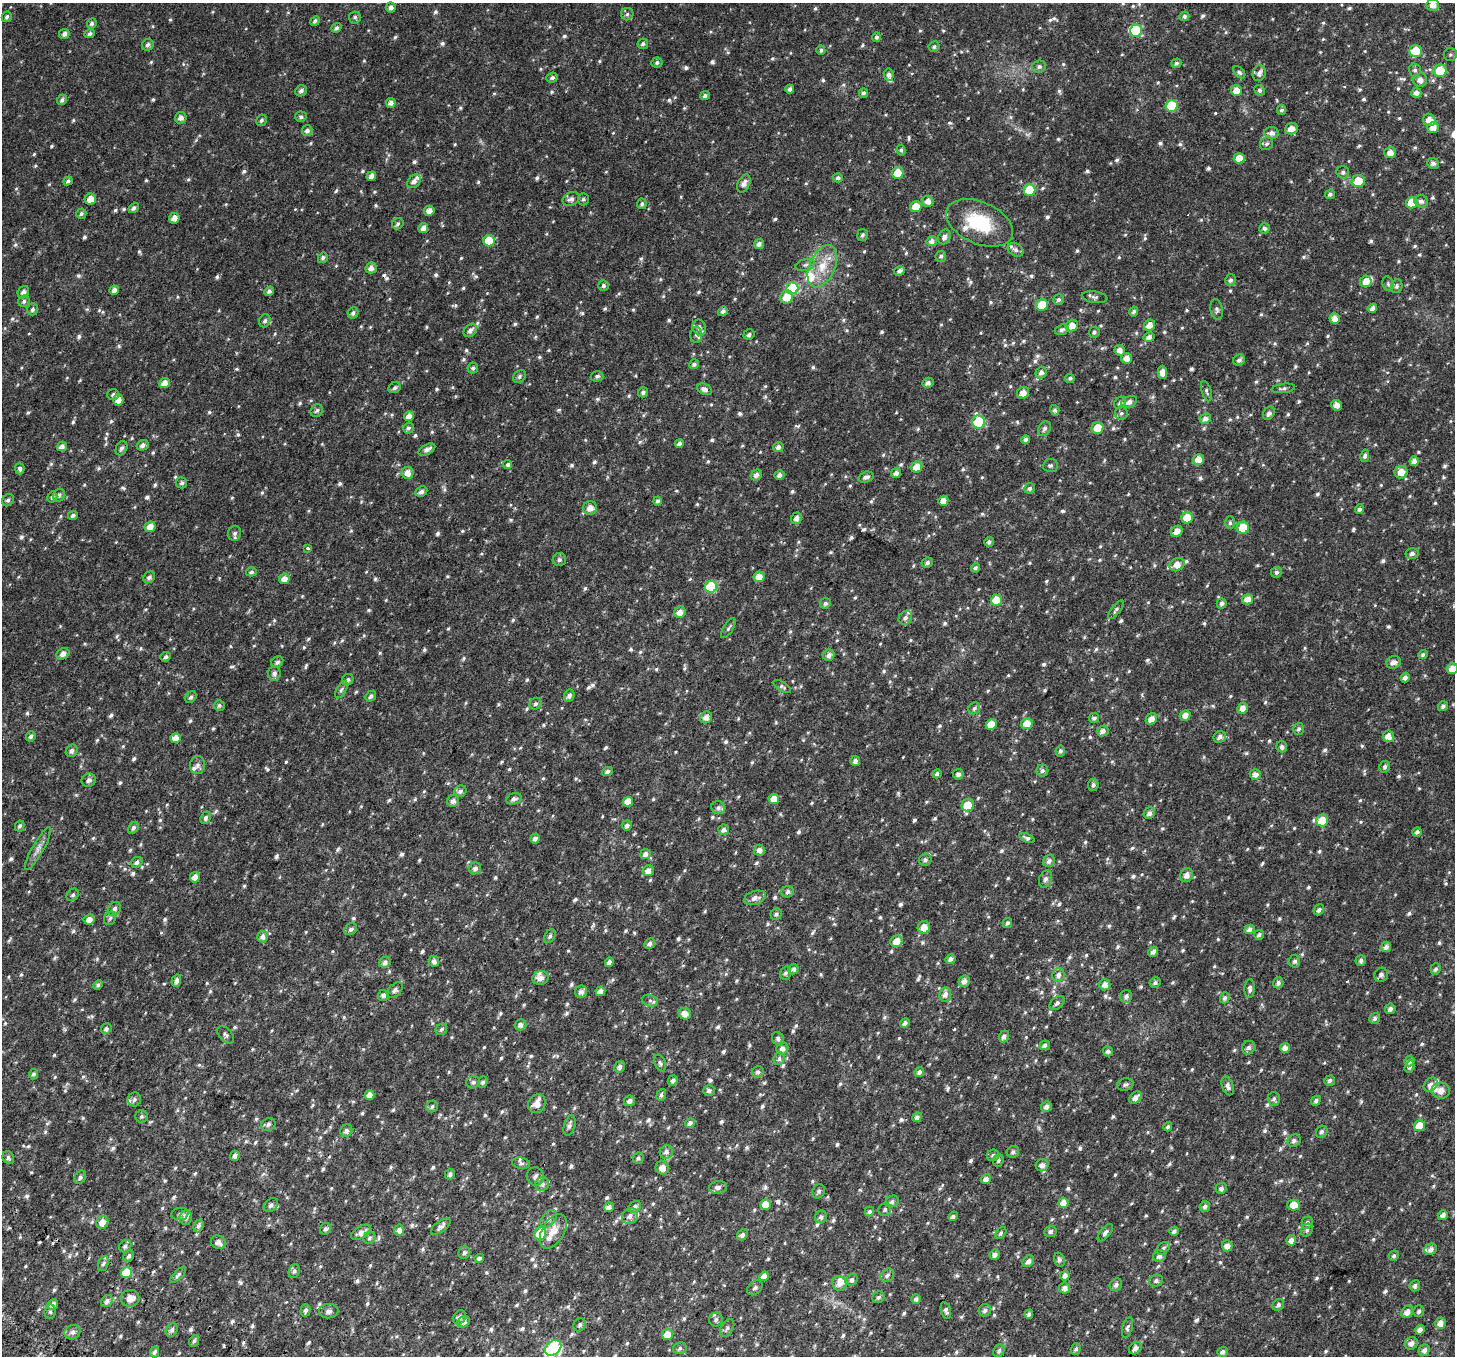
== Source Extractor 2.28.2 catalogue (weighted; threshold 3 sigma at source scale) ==
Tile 7 of 4 x 4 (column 3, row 2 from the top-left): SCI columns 2985-4437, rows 3021-4374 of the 5977 x 6104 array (HDU 1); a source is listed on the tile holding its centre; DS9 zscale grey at full resolution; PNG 1457 x 1358 px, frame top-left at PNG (2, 3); each listed source drawn as its Kron ellipse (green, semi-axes under 4 px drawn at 4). Shown black and unused: <1% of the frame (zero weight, under 2 of 3 exposures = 6% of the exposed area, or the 3 px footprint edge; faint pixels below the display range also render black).
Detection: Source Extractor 2.28.2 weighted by HDU 2 'WHT'; one run over the whole footprint, this tile lists its part. Background 0.0277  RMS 0.0088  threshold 0.0395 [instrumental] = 3 sigma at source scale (4.5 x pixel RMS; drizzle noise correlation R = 1.50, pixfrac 1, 0.0396/0.0396 arcsec/px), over >= 5 px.
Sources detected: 1185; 2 too faint to see at this stretch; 1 inside a brighter object's white glare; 5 cosmic-ray / hot-pixel residue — neither listed nor drawn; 26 inside a brighter listed object's ellipse — not listed separately; of the other 1151, all 500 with FLUX_AUTO >= 1.81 (the completeness limit of this list) listed and drawn (651 fainter detections not listed), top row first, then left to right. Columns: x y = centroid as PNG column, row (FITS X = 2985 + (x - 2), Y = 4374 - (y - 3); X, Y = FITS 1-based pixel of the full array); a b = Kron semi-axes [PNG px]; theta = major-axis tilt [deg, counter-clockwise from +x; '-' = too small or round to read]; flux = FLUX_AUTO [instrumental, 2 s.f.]
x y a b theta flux
1433 5 6 6 - 5.9
391 7 5 5 - 3.7
627 14 6 6 - 2.1
1184 16 5 4 - 2.4
7 17 5 4 - 1.9
355 17 6 6 - 2
315 21 5 4 - 2.1
92 23 5 4 - 2
336 28 5 4 - 2.4
1136 30 6 6 - 29
64 34 5 5 - 3.3
90 34 5 4 - 2.1
876 37 5 4 - 2.4
643 44 5 5 - 2.3
148 45 6 5 - 2.6
934 47 5 5 - 1.9
821 50 4 4 - 2
1416 51 6 6 - 23
1450 55 6 6 - 1.8
657 63 5 5 - 1.9
1176 63 5 4 - 2.1
1039 67 7 6 - 2.6
1415 70 7 6 - 2.5
1440 71 6 6 - 21
1239 72 7 4 -44 2
1259 73 8 6 70 3.1
889 75 6 5 - 3
552 77 6 5 - 2.3
1420 80 7 6 - 5
790 89 4 4 - 2.6
1260 90 5 5 - 2.2
301 91 6 5 - 2.8
1236 91 6 5 - 7.8
863 93 5 4 - 2
1416 93 5 5 - 4
705 96 5 4 - 2.1
62 100 5 4 - 2.2
391 103 5 5 - 3.6
1171 106 6 6 - 38
1282 110 5 4 - 2
301 117 5 5 - 2
181 118 6 5 - 4.1
261 120 6 5 - 1.9
1429 120 6 6 - 7.7
1433 128 6 5 - 6.9
1291 129 6 5 - 6.8
307 131 5 5 - 3.1
1272 133 7 6 - 3.7
1266 144 7 6 - 2.1
901 150 5 4 - 1.8
1390 153 6 5 - 5.7
1239 158 5 5 - 10
1433 163 6 5 - 2.8
1343 172 6 6 - 2.2
898 173 6 5 - 12
371 176 5 4 - 4.7
838 178 5 4 - 2.3
68 181 5 4 - 2.1
414 181 8 5 47 3.8
1358 181 7 6 - 14
744 183 9 6 64 4.8
1030 190 6 5 - 25
1330 194 5 4 - 2.3
91 199 5 5 - 9.4
571 199 9 6 23 3.5
583 199 6 5 - 2.1
928 201 5 5 - 5
1421 201 7 6 - 3.1
1412 203 6 5 - 17
642 204 5 5 - 1.9
916 207 6 5 - 11
134 208 6 4 48 2.3
429 211 5 5 - 5.4
81 214 5 5 - 1.9
174 218 5 5 - 6.7
980 223 35 20 -24 42
398 224 6 5 - 1.9
423 228 5 4 - 4.2
1264 228 5 5 - 2.8
862 235 6 5 - 1.9
944 237 8 6 62 3.8
489 241 6 5 - 25
932 241 5 5 - 3.5
759 244 5 5 - 3.2
1016 250 8 6 -30 2.7
941 256 5 5 - 1.9
323 258 5 4 - 2.1
805 265 10 5 16 2.5
822 266 22 13 66 18
371 268 6 5 - 4.4
899 271 5 4 - 2.7
1230 280 6 5 - 2.4
1366 281 6 6 - 6.7
1388 284 7 5 -70 1.8
603 285 5 5 - 2.3
1397 286 7 5 68 1.9
792 288 6 6 - 46
114 290 5 4 - 4.2
269 291 5 4 - 2.6
23 292 6 5 - 4.1
787 297 7 6 - 12
1095 297 13 5 -8 2.5
1058 300 5 5 - 2.1
24 301 6 5 - 2.4
1042 305 6 5 - 23
1372 308 5 4 - 3.4
32 309 6 5 - 2.2
1217 309 10 6 -79 2.4
723 311 5 4 - 2.5
1134 311 5 4 - 2
353 313 6 5 - 2.3
1335 319 5 5 - 6.2
265 321 6 5 - 2.3
1150 325 6 5 - 5.9
1072 326 6 5 - 7.9
699 328 8 6 -70 2.8
470 330 7 5 46 3.5
1062 330 7 5 19 2.2
1094 332 6 5 - 2
696 335 8 6 -89 2.6
749 335 6 5 - 2.3
1149 337 5 4 - 3
1120 350 5 5 - 4.6
1126 358 5 5 - 5.6
1239 360 6 5 - 2.6
694 364 5 4 - 2.2
473 368 6 5 - 2.2
1162 372 6 4 -88 5.7
1041 373 6 5 - 3.4
519 376 7 5 48 1.9
597 376 6 5 - 2
1070 378 5 4 - 2
164 383 5 5 - 6.4
928 383 6 5 - 3.3
395 388 6 5 - 1.9
1283 388 11 4 7 2.3
705 389 7 5 -25 3.8
1206 391 10 5 -74 1.9
643 392 5 5 - 2.4
1023 393 6 5 - 6
113 394 6 5 - 1.9
118 400 5 5 - 5.5
1129 402 8 5 24 3.7
1120 403 6 5 - 2.4
1337 405 5 5 - 4.9
1055 410 5 4 - 2.1
317 411 7 6 - 2.1
1121 413 6 6 - 2
1269 413 7 5 60 3.1
409 416 5 4 - 5.9
1205 419 6 5 - 4.1
979 422 7 6 - 55
408 428 5 5 - 2.1
1098 428 6 5 - 13
1045 429 8 6 57 2.6
1025 440 4 4 - 2.4
679 443 4 4 - 2.7
143 445 6 5 - 3.2
62 446 5 4 - 3.9
778 447 5 5 - 3.5
121 448 7 5 63 2.6
427 450 9 5 28 3.4
1365 456 6 4 78 2
1198 459 5 5 - 7.7
1414 461 5 4 - 4.5
508 465 4 4 - 2
1050 465 7 6 - 2.2
917 467 5 5 - 13
20 469 5 4 - 1.8
1401 472 6 6 - 7.8
408 473 6 6 - 6.9
896 473 5 4 - 4.1
756 475 6 5 - 3.3
779 475 5 5 - 3.4
866 477 8 5 17 2.9
182 483 6 5 - 1.8
1030 488 5 5 - 2.1
421 491 6 5 - 3
59 495 6 6 - 2.8
52 497 5 5 - 2.2
8 500 6 5 - 2.1
657 501 4 4 - 1.9
943 501 5 5 - 5.8
590 508 7 6 - 6.3
1359 509 5 4 - 2.2
73 515 5 4 - 2.1
796 518 6 5 - 3.9
1187 518 6 5 - 17
1230 523 6 5 - 1.9
150 527 5 5 - 6.8
1243 528 6 6 - 18
1177 531 6 5 - 7
235 533 7 6 - 2.7
989 542 5 5 - 2.4
307 549 3 3 - 7.8
1412 554 6 5 - 2.9
559 560 7 6 - 2.5
927 562 6 5 - 2.5
1177 565 8 6 28 7.8
975 568 4 4 - 2
251 572 5 4 - 2.1
1276 572 5 5 - 2.3
149 577 6 5 - 2.3
759 577 5 5 - 7
284 579 5 5 - 6.3
711 587 6 6 - 55
1248 599 5 5 - 6.7
996 600 5 5 - 19
825 603 5 5 - 2.2
1222 603 5 5 - 2.6
1116 610 11 4 51 2
680 612 6 5 - 6.1
905 618 7 6 - 3.2
728 628 11 4 59 2.1
63 654 7 5 32 4.4
829 655 6 5 - 3.9
1423 655 5 4 - 2
166 657 5 4 - 2
277 662 6 5 - 2.4
1393 662 7 6 - 4.6
1452 669 6 5 - 7
274 673 7 6 - 3.1
1405 678 4 4 - 3.2
348 680 6 5 - 1.9
782 687 10 4 -33 1.9
341 690 9 4 60 2
371 696 6 4 50 2
569 696 6 5 - 2.7
191 697 6 5 - 2.2
536 704 6 5 - 2.2
219 705 5 5 - 1.9
1443 706 5 4 - 2.4
974 708 6 5 - 2.1
1243 708 5 5 - 6.1
1185 715 6 5 - 5.3
706 717 6 5 - 4.5
1094 718 5 5 - 2.3
1151 719 6 5 - 6.7
991 724 5 5 - 15
1027 724 6 5 - 10
1299 729 6 5 - 2.2
1103 731 6 5 - 4.2
31 736 5 4 - 2.1
1388 736 6 5 - 6.6
1220 737 6 5 - 3.6
175 738 5 5 - 8.8
1282 747 5 5 - 2.9
72 751 6 5 - 2.8
1060 751 5 5 - 2.2
855 761 5 4 - 3.8
197 765 9 7 85 3.1
1385 767 6 5 - 2.1
1042 771 6 6 - 2.5
607 772 5 4 - 2.7
937 774 5 4 - 2.4
958 774 5 5 - 3
1255 774 5 5 - 4.2
89 780 7 6 - 3.2
1093 785 6 5 - 2.4
460 791 6 5 - 2.9
514 799 8 5 18 3
774 799 5 5 - 7.9
453 801 6 5 - 3.3
628 802 5 5 - 10
968 805 6 6 - 15
718 808 7 6 - 2.6
1149 813 6 5 - 3.4
206 818 6 5 - 2.3
1322 821 6 6 - 20
627 825 5 5 - 2.9
20 826 6 4 63 2
133 828 6 4 57 2.4
724 830 5 5 - 3.3
1417 832 5 4 - 2.5
535 838 5 4 - 3.4
1027 838 8 4 -21 2
38 849 24 5 61 5.8
759 850 6 5 - 3.6
645 854 5 5 - 4
925 860 6 6 - 2.6
1049 861 6 5 - 3
137 862 6 5 - 2.9
475 868 6 5 - 3.2
648 871 6 5 - 5.4
1186 875 7 6 - 4.9
195 877 5 5 - 6.7
1046 879 9 6 68 3
788 892 6 5 - 2.3
73 895 7 5 45 2.1
755 898 11 6 18 5.1
114 909 7 6 - 2.9
1319 910 6 4 49 2.2
776 914 6 5 - 2.3
110 918 7 5 59 2.1
89 920 5 5 - 5.5
1007 923 5 4 - 2.2
924 927 6 6 - 7.8
351 929 7 5 35 2.3
1249 929 5 4 - 3.7
1259 935 5 4 - 2
263 936 6 5 - 4
550 936 7 5 58 2.3
897 941 6 6 - 11
650 943 6 5 - 3
1386 947 5 5 - 3.2
1153 952 5 4 - 4
951 959 5 4 - 3.8
1361 960 5 5 - 2.4
434 961 6 5 - 3.9
1295 961 6 5 - 2
385 962 6 5 - 2.9
609 962 5 4 - 3.1
793 969 5 5 - 2.6
1435 969 6 5 - 2.1
785 973 6 5 - 2.1
1058 975 7 6 - 3.6
1381 975 7 6 - 3
540 978 8 7 - 6.3
176 981 6 4 71 3.7
964 981 6 5 - 3.9
1155 983 6 5 - 1.9
1278 983 5 5 - 2.2
98 985 5 4 - 1.9
1105 985 6 5 - 4.8
1250 989 9 5 86 2.8
395 990 9 6 43 2.9
600 991 5 4 - 4.8
581 992 6 6 - 4.2
945 994 7 6 - 3.8
383 995 5 5 - 2.7
1126 996 6 6 - 3
1225 998 5 4 - 2.4
650 1000 8 5 -12 2.5
1057 1003 9 5 41 2.4
1390 1009 5 5 - 3
685 1014 6 5 - 6.5
1375 1018 5 5 - 2.4
905 1023 5 4 - 3.1
520 1025 6 5 - 3.6
106 1029 5 5 - 2.6
441 1029 6 5 - 2
226 1035 10 6 -48 2.4
1004 1036 6 5 - 2.9
778 1039 7 5 -61 2.2
1045 1045 5 4 - 2.4
782 1048 6 5 - 4.2
1249 1048 7 6 - 2.5
1285 1048 5 5 - 5.2
1108 1051 5 5 - 2.7
779 1059 6 5 - 2.3
1410 1061 5 5 - 3
660 1063 9 5 -66 1.9
620 1067 6 5 - 2.9
1409 1067 6 4 72 2.5
758 1072 6 5 - 2.6
919 1072 5 4 - 2.6
33 1074 5 4 - 2
673 1080 5 5 - 2.5
1330 1081 5 5 - 2.2
473 1082 7 6 - 2.3
483 1082 6 4 65 2.1
1125 1084 8 6 13 2.1
1431 1084 8 6 45 4.5
1228 1086 9 5 -71 3.1
709 1091 5 5 - 2.8
1441 1091 9 8 - 6
370 1095 5 4 - 7.6
661 1095 6 4 72 1.9
1135 1098 7 5 44 4.6
134 1099 7 6 - 2.4
1274 1099 7 6 - 2.6
629 1101 5 5 - 3.6
1316 1101 5 4 - 2.4
537 1104 10 8 53 6.9
432 1106 6 5 - 2.1
1046 1107 5 5 - 4
141 1116 6 6 - 1.8
917 1117 5 4 - 3
690 1123 5 4 - 3
268 1124 7 6 - 2.3
569 1125 10 5 73 2.9
1419 1126 6 5 - 14
1168 1127 5 4 - 1.9
346 1131 6 5 - 3
1322 1132 6 5 - 2.5
1294 1141 7 6 - 2.7
666 1152 7 6 - 3.5
1013 1152 6 6 - 2.2
993 1155 6 6 - 2.3
235 1156 5 5 - 3.4
8 1158 6 5 - 1.8
638 1158 6 5 - 2
998 1160 6 5 - 1.9
521 1163 9 5 -8 2.3
1042 1165 6 6 - 4.9
662 1168 7 6 - 5.9
450 1174 5 5 - 2.5
535 1176 9 8 - 3.7
80 1177 7 5 56 2.4
986 1179 5 4 - 4.3
542 1184 7 6 - 3.1
718 1187 9 6 7 3.5
1221 1188 5 5 - 2.9
819 1191 7 6 - 2
892 1201 7 5 27 2.2
1063 1203 5 5 - 6.9
271 1205 8 6 41 2.7
765 1205 5 5 - 9.5
1294 1205 6 5 - 10
1205 1206 5 5 - 2.7
609 1207 5 4 - 3.4
635 1207 7 5 36 3.5
885 1210 7 6 - 2.2
869 1211 5 4 - 2.3
180 1214 8 6 8 2.4
1443 1215 5 4 - 3.4
630 1216 8 7 - 4.4
953 1216 5 4 - 2.2
186 1217 7 6 - 3.1
821 1217 6 6 - 2.9
549 1219 10 6 49 3.4
102 1222 6 6 - 7.1
1307 1223 6 5 - 2.3
198 1226 6 5 - 2.6
441 1226 11 5 36 2.9
326 1229 6 5 - 2.1
399 1230 5 5 - 4.1
1307 1230 7 5 63 2
553 1231 19 11 59 12
1050 1231 6 5 - 2.6
1174 1231 5 4 - 2.7
361 1232 11 6 30 5.4
1001 1233 7 4 52 1.8
1105 1233 10 5 50 2.8
540 1234 7 5 67 26
742 1235 6 5 - 3
369 1238 6 5 - 2
1291 1240 5 4 - 4.3
218 1242 7 6 - 4.1
125 1246 6 5 - 2.3
1227 1246 5 5 - 5.4
1163 1248 7 5 45 2
1431 1249 6 5 - 3.8
464 1253 6 5 - 2.3
995 1255 5 5 - 4
129 1256 6 5 - 2.2
1159 1256 6 5 - 3.4
1394 1256 5 5 - 2
479 1258 5 4 - 2.2
1059 1260 7 5 -73 2.3
1028 1261 6 5 - 3.4
103 1264 8 5 69 1.9
294 1271 7 5 71 2.2
126 1272 5 5 - 16
178 1275 10 4 45 2
887 1275 7 6 - 2.5
764 1276 5 4 - 7.2
1065 1276 5 4 - 3.8
852 1280 6 5 - 2.5
1156 1281 7 6 - 2.1
839 1284 8 6 -63 4.6
1116 1285 7 6 - 2.7
1415 1286 5 5 - 2.7
755 1288 9 6 43 2.3
1065 1288 5 5 - 5
878 1297 6 5 - 2
130 1298 9 8 - 6.4
916 1299 5 4 - 2.9
107 1301 6 5 - 3.4
53 1304 5 5 - 4
1278 1305 6 5 - 2.7
305 1310 6 5 - 2.3
946 1310 9 5 -75 2.8
985 1310 6 6 - 2.3
329 1311 10 7 6 3.6
1419 1311 6 5 - 2
50 1312 7 5 79 2
1407 1312 7 5 48 4.9
1029 1314 5 4 - 2.3
459 1317 7 6 - 3.1
716 1320 7 6 - 2.7
464 1322 6 5 - 3.6
1440 1323 5 5 - 5.8
580 1325 7 6 - 2.2
727 1328 10 6 59 2.4
1127 1328 10 5 74 2.1
172 1330 7 5 56 2.8
1420 1330 5 4 - 4
72 1332 8 7 - 3.6
667 1335 5 5 - 10
194 1341 6 5 - 1.8
1411 1343 7 6 - 4.4
553 1348 9 6 39 100
680 1348 7 5 16 2
1135 1348 7 5 43 3.7
1076 1349 6 5 - 2.2
1424 1350 6 5 - 3.5
999 1351 6 5 - 2.3
154 1352 6 4 63 2.2
1222 1352 5 5 - 3
Isophote crosses this tile's border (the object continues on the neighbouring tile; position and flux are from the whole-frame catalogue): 2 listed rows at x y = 1433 5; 1452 669